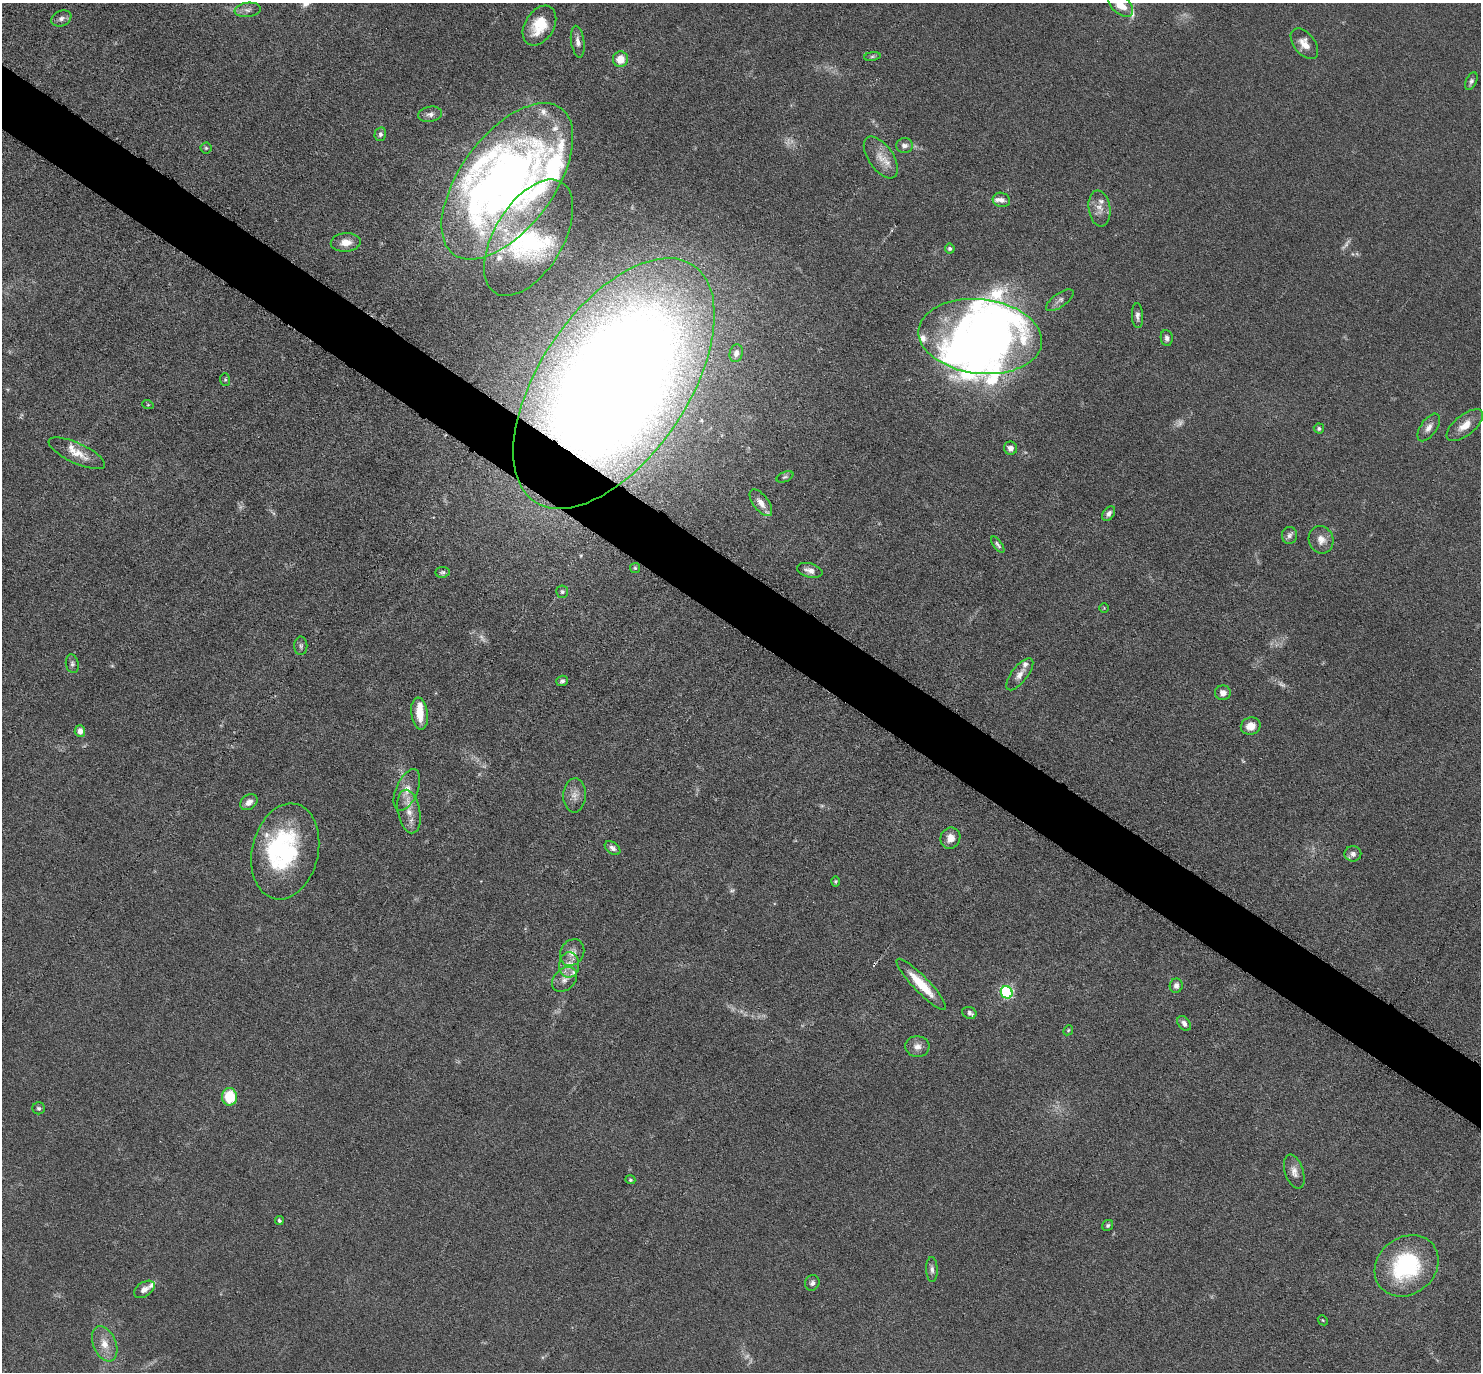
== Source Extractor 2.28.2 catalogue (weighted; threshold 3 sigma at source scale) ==
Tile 11 of 4 x 4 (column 3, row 3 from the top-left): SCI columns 3002-4480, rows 1817-3186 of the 6087 x 6078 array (HDU 1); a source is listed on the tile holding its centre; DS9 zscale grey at full resolution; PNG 1483 x 1374 px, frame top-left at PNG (2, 3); each listed source drawn as its Kron ellipse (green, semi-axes under 4 px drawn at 4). Shown black and unused: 5% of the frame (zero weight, under 3 of 6 exposures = <1% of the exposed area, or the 3 px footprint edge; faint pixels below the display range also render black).
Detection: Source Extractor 2.28.2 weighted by HDU 2 'WHT'; one run over the whole footprint, this tile lists its part. Background 0.0333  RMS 0.0038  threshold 0.0155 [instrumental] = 3 sigma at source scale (4.09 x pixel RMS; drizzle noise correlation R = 1.36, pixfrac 0.8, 0.05/0.05 arcsec/px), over >= 5 px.
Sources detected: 119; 10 too faint to see at this stretch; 6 inside a brighter object's white glare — neither listed nor drawn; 20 inside a brighter listed object's ellipse — not listed separately; the other 83 listed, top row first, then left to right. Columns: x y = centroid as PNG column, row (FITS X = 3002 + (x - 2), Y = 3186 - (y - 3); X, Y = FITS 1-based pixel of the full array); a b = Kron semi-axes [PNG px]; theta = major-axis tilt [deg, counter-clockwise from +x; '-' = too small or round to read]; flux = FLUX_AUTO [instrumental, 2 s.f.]
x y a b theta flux
1121 5 15 9 -44 6.6
248 10 13 7 7 1.9
61 18 10 7 23 1.6
539 26 22 14 58 10
578 42 16 6 -81 2.2
1304 44 17 10 -51 4.2
872 56 8 4 9 0.68
620 59 8 7 - 5.2
1471 81 9 5 65 1
430 114 12 7 10 1.8
380 134 7 5 77 0.98
904 146 8 7 - 1.7
206 148 5 5 - 0.57
881 157 24 12 -55 5.5
507 181 91 47 54 210
1001 200 9 7 -19 1.6
1099 208 18 11 -82 3.6
529 238 64 34 59 32
346 242 15 9 4 4.1
950 248 5 5 - 0.76
1060 300 16 7 36 1.7
1137 316 12 5 -87 1.5
980 336 62 37 -7 160
1167 338 8 6 -82 1.3
736 353 9 6 79 1.5
225 380 6 5 - 0.56
614 383 142 74 56 850
148 405 6 3 -18 0.33
1465 425 22 10 38 4.9
1429 427 16 8 55 2.5
1319 428 5 5 - 0.75
1010 448 6 6 - 1.7
77 453 31 10 -25 5.7
785 477 9 5 24 0.72
761 503 15 7 -52 3.2
1109 513 8 5 53 1.3
1289 535 8 7 - 1.4
1321 540 14 12 -70 3.4
998 545 9 4 -54 0.91
635 568 5 5 - 0.55
810 570 13 7 -15 2.2
442 572 7 5 7 0.87
562 592 6 6 - 0.83
1104 608 4 4 - 0.35
301 646 9 6 89 0.98
72 664 9 6 -78 1
1020 674 19 8 52 3
562 681 6 5 - 0.89
1223 693 8 7 - 2.4
420 714 16 8 -83 6.5
1251 726 10 8 20 4.2
80 731 6 5 - 2.6
407 790 22 11 67 4.8
575 795 17 11 87 3.2
249 802 9 7 36 2.7
409 811 22 11 -78 5.4
950 838 11 9 64 3
612 848 9 5 -36 1.4
285 851 49 33 77 44
1353 854 8 7 - 1.6
835 881 5 4 - 0.46
572 952 14 11 59 3
569 965 12 10 85 4
565 979 14 10 46 3
921 984 35 8 -46 10
1176 986 7 6 - 1.6
1007 992 6 5 - 58
969 1013 7 6 - 1.1
1184 1023 8 5 -53 1.6
1068 1030 5 4 - 0.46
917 1046 12 10 -4 2.6
229 1097 9 7 -84 13
39 1108 6 6 - 0.77
1294 1172 18 9 -72 2.7
630 1180 5 4 - 0.51
279 1221 4 4 - 0.64
1108 1225 6 5 - 0.69
1406 1266 34 28 38 36
932 1269 12 5 -89 1.3
812 1283 8 7 - 1.2
144 1289 11 7 35 2
1323 1320 5 4 - 0.37
105 1344 18 11 -67 5.1
Overlapping masked pixels (flux is a lower limit): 1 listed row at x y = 614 383
Isophote crosses this tile's border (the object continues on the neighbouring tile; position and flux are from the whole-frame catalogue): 1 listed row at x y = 1121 5